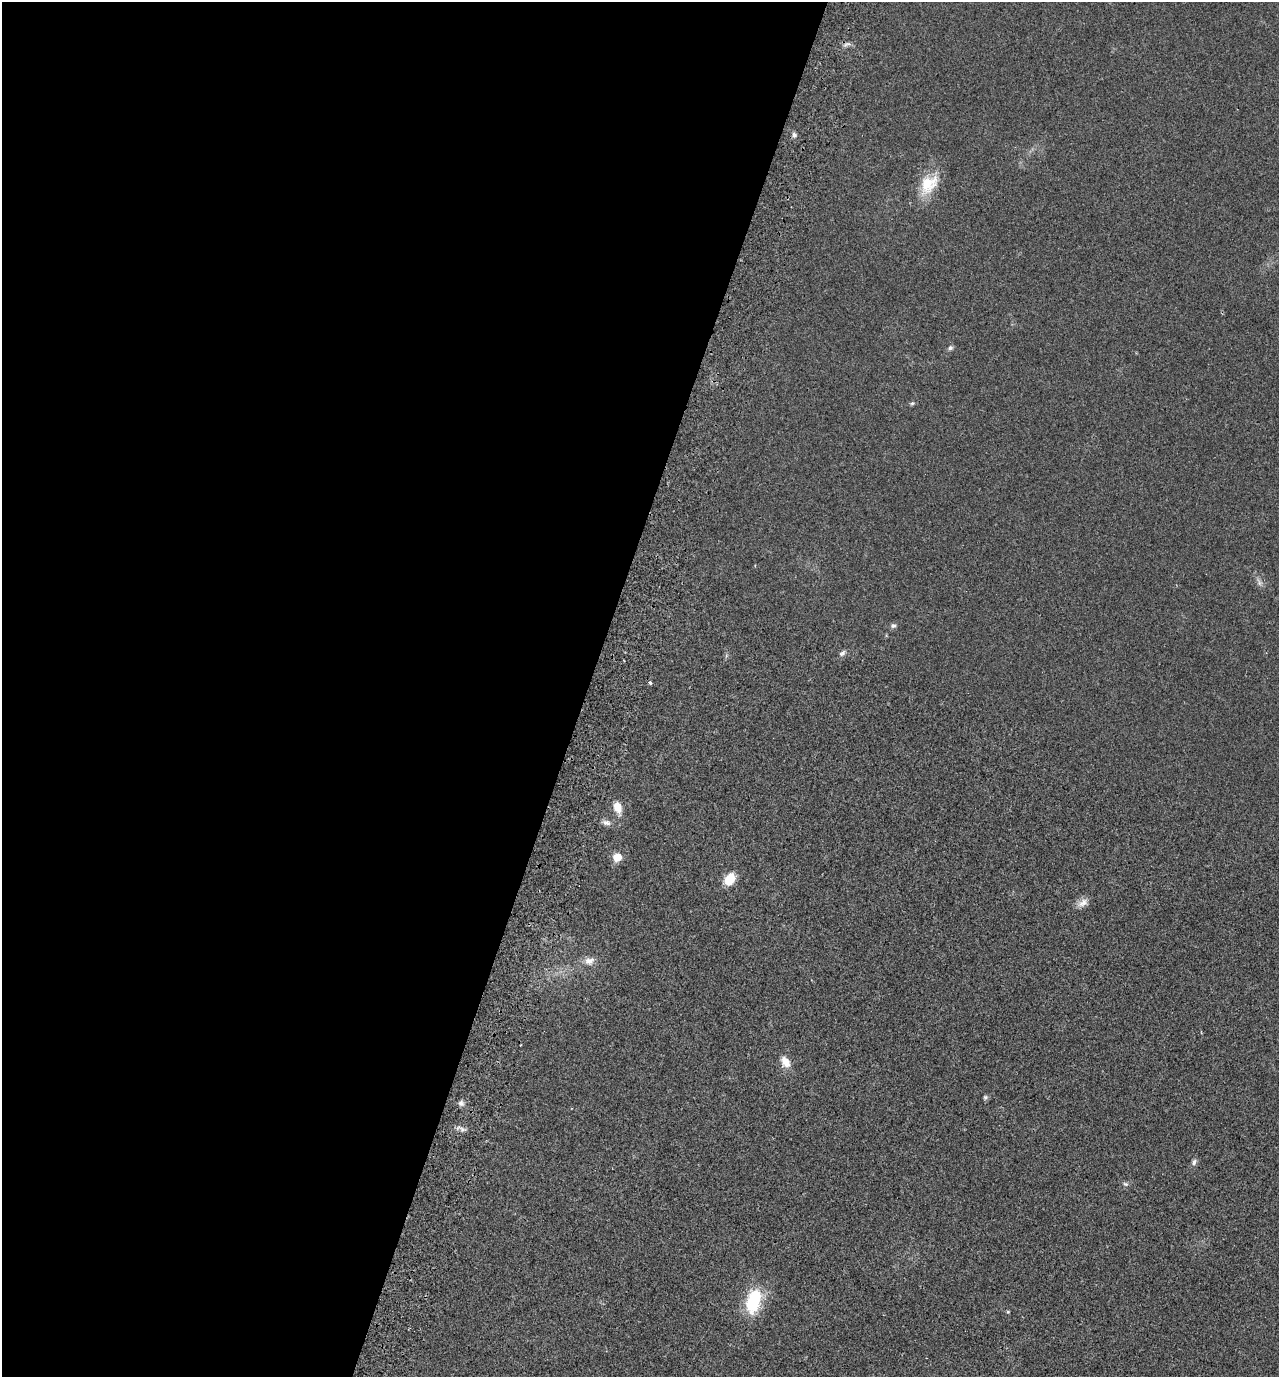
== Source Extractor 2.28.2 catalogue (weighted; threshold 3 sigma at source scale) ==
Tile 5 of 4 x 4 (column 1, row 2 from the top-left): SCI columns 325-1601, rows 2776-4150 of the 5624 x 5552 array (HDU 1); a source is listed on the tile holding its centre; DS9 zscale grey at full resolution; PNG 1281 x 1379 px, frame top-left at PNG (2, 2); no overlay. Shown black and unused: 46% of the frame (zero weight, under 2 of 3 exposures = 3% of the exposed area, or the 3 px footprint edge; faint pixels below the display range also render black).
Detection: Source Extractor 2.28.2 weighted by HDU 2 'WHT'; one run over the whole footprint, this tile lists its part. Background 0.0204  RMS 0.0053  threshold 0.024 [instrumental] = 3 sigma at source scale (4.5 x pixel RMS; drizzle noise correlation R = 1.50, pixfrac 1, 0.05/0.05 arcsec/px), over >= 5 px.
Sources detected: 23; all 23 listed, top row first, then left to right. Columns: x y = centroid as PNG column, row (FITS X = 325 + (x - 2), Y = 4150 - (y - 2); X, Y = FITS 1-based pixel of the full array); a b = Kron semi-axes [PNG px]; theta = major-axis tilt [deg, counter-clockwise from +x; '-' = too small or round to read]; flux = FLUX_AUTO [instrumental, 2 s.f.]
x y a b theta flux
847 44 12 3 10 1.3
794 135 7 6 - 1.4
928 184 30 20 51 16
950 348 7 6 - 1.2
912 403 7 5 21 0.85
1259 583 11 6 -63 1.9
893 626 8 6 2 1.3
842 653 10 6 37 1.6
650 683 3 3 - 1.8
617 807 13 8 -73 6.5
606 823 12 7 -9 2.3
617 857 6 6 - 10
730 879 13 10 63 10
1083 903 16 9 30 3.5
589 961 14 10 14 4
785 1062 15 10 -59 5.5
985 1097 6 6 - 0.99
461 1103 7 7 - 1.8
462 1129 9 6 -16 1.7
1194 1162 9 6 62 1.5
1125 1184 7 5 -20 1.1
753 1301 30 16 75 25
1008 1312 4 4 - 0.51